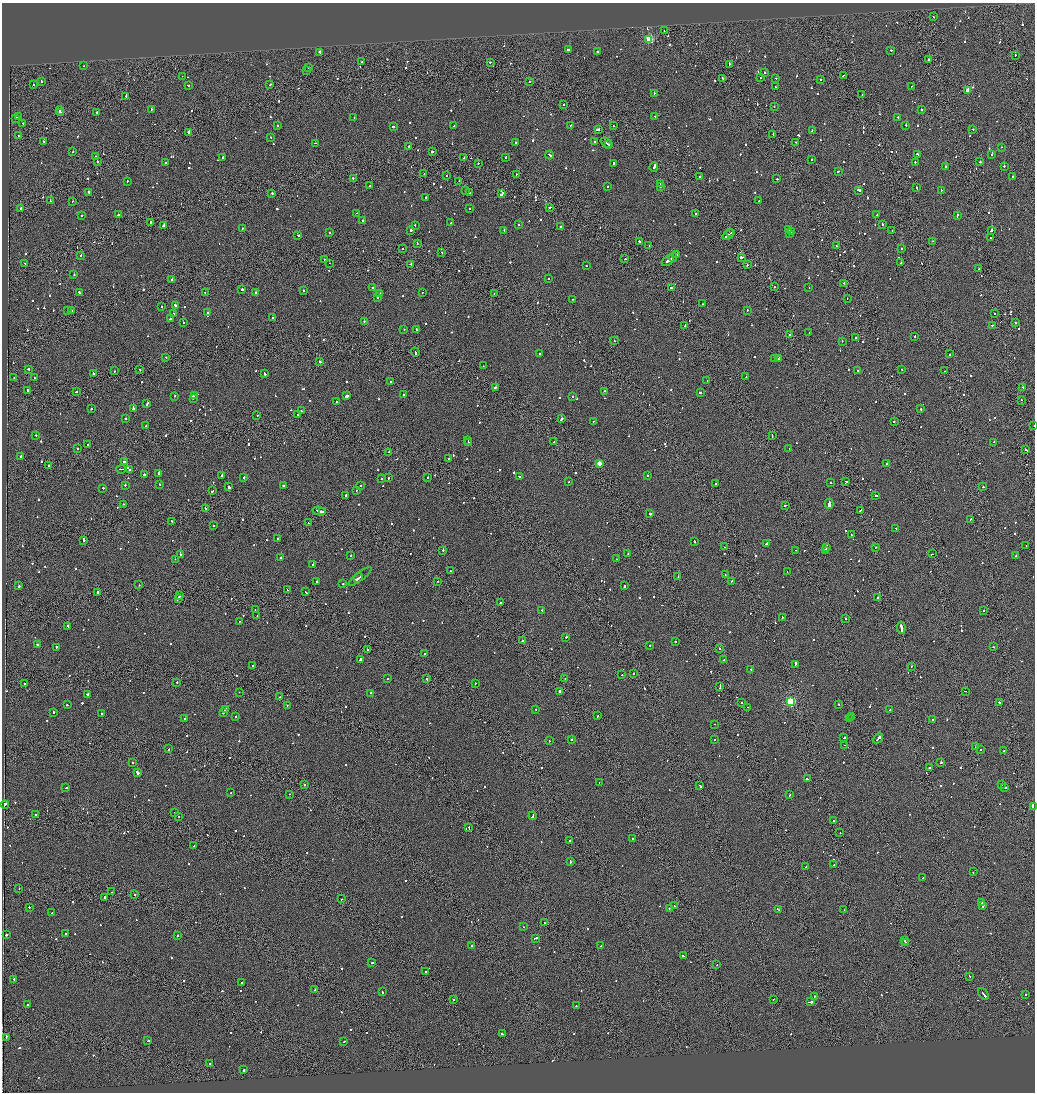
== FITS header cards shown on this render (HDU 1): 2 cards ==
NAXIS1  =                 2065
NAXIS2  =                 2180

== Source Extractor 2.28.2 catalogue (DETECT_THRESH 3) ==
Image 2065 x 2180 px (HDU 1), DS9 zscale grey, zoomed out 1/2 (1 PNG px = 2 x 2 image px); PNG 1037 x 1094 px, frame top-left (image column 1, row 2179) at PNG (2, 3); each listed source drawn as its Kron ellipse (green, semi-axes under 4 px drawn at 4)
Background -0.0977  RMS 0.066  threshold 0.197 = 3 sigma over >= 5 px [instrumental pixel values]
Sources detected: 1168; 55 cannot appear on this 1/2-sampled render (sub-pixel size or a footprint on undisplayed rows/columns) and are neither listed nor drawn; of the other 1113, the 500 brightest by FLUX_AUTO listed and drawn (613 fainter detections omitted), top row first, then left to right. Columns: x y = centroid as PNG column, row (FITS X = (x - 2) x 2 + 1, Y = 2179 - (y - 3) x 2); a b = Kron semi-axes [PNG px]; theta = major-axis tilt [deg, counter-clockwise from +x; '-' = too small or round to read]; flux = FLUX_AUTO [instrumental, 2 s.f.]
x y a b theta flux
933 17 2 2 - 370
664 31 2 2 - 120
649 39 3 3 - 840
569 50 4 1 - 390
891 50 2 2 - 92
320 52 2 2 - 400
597 52 2 2 - 200
1015 55 2 2 - 110
929 60 3 2 - 910
362 62 2 1 - 80
490 62 2 2 - 88
729 64 2 1 - 190
84 66 2 2 - 85
308 67 3 2 - 360
307 70 2 1 - 240
764 73 2 1 - 90
844 75 3 2 - 190
182 76 2 1 - 83
723 78 3 2 - 170
760 78 2 2 - 110
776 78 2 2 - 130
821 79 2 1 - 150
41 81 2 2 - 120
529 82 2 2 - 120
270 84 2 2 - 86
34 85 2 2 - 110
188 86 2 2 - 130
911 86 2 1 - 160
776 87 2 2 - 93
968 90 3 3 - 330
654 94 2 2 - 150
862 94 2 1 - 130
126 96 2 2 - 640
564 104 2 2 - 90
774 107 2 1 - 140
152 109 2 2 - 160
921 109 2 2 - 88
60 111 2 1 - 150
96 112 2 2 - 430
60 113 2 1 - 130
655 116 2 2 - 140
18 117 3 2 - 150
354 117 2 2 - 130
15 118 3 2 - 140
898 118 3 2 - 210
23 123 2 2 - 150
570 125 2 2 - 98
906 125 2 2 - 170
277 126 2 2 - 93
393 126 2 2 - 280
454 126 2 2 - 150
614 126 2 2 - 100
973 129 2 2 - 87
598 130 2 2 - 580
812 130 2 2 - 210
189 132 2 2 - 2100
773 134 2 2 - 120
18 136 2 2 - 130
271 137 2 2 - 89
595 141 2 2 - 2000
43 142 2 2 - 140
516 142 2 2 - 150
796 142 2 2 - 120
315 143 2 2 - 99
606 143 6 2 -40 390
609 144 3 2 - 370
409 147 2 2 - 96
1001 147 2 2 - 91
73 152 2 2 - 130
432 152 2 2 - 440
992 154 2 2 - 180
550 155 4 2 - 280
918 155 4 2 - 450
96 156 2 2 - 130
223 157 3 2 - 250
506 157 2 2 - 90
464 158 2 2 - 93
812 159 2 1 - 210
97 162 2 2 - 580
915 162 2 2 - 95
980 162 2 2 - 150
166 163 2 2 - 130
478 163 2 1 - 430
614 163 2 2 - 210
945 166 2 2 - 300
1004 166 2 2 - 130
654 167 4 2 - 450
838 171 3 2 - 220
424 174 2 1 - 110
516 175 2 1 - 130
446 176 2 2 - 84
699 176 2 2 - 140
1013 177 2 2 - 170
353 178 3 2 - 170
777 179 2 1 - 470
128 181 2 2 - 86
459 181 2 1 - 120
660 184 2 1 - 130
370 186 2 2 - 84
660 186 3 2 - 190
608 187 2 2 - 110
916 188 3 2 - 100
466 190 2 2 - 230
859 190 3 2 - 250
941 190 2 2 - 86
88 192 3 2 - 130
470 192 2 1 - 89
272 193 2 2 - 890
502 193 4 2 - 640
425 197 2 2 - 130
51 201 2 2 - 94
759 201 2 2 - 120
72 202 2 1 - 340
469 208 2 2 - 86
550 208 3 2 - 210
20 209 2 2 - 620
357 213 2 2 - 85
696 214 2 1 - 540
82 215 2 2 - 91
118 215 2 2 - 110
877 215 2 2 - 170
957 216 3 2 - 190
363 221 2 2 - 200
150 222 2 2 - 440
451 223 2 2 - 130
882 224 3 2 - 130
164 225 4 2 - 320
415 225 2 2 - 110
519 225 2 2 - 92
561 226 2 2 - 210
242 228 2 2 - 86
411 230 2 2 - 340
504 230 2 2 - 95
789 230 2 2 - 130
991 230 2 2 - 290
892 231 3 2 - 200
330 232 2 2 - 84
791 232 2 2 - 170
731 233 2 1 - 440
789 233 2 2 - 110
298 235 2 2 - 190
728 235 7 2 36 570
990 238 2 2 - 98
932 241 2 2 - 110
640 242 3 2 - 260
417 243 2 2 - 110
649 245 2 2 - 110
836 246 2 1 - 170
402 248 2 2 - 100
902 249 2 2 - 180
442 252 2 2 - 84
676 255 4 2 - 260
81 256 2 2 - 100
673 257 4 1 - 290
741 257 3 2 - 320
625 259 2 2 - 83
324 260 2 2 - 150
668 261 7 2 36 370
25 263 2 2 - 200
329 263 2 1 - 99
901 263 3 2 - 340
411 264 3 2 - 150
747 265 2 2 - 250
586 266 2 1 - 140
979 269 2 2 - 110
74 275 2 2 - 780
172 279 2 2 - 160
548 279 2 2 - 130
843 283 2 1 - 160
372 287 2 2 - 440
774 287 2 1 - 140
809 287 2 2 - 100
671 288 2 2 - 130
242 289 2 2 - 500
304 290 2 2 - 170
79 292 2 2 - 110
205 292 2 1 - 91
256 293 2 2 - 240
422 293 2 1 - 86
380 294 2 2 - 88
494 294 2 1 - 140
378 297 2 2 - 83
847 298 2 2 - 140
573 299 2 1 - 160
702 304 2 2 - 200
175 306 3 2 - 200
162 307 2 2 - 130
747 310 2 2 - 120
68 311 2 2 - 330
71 311 2 2 - 190
174 313 3 2 - 300
207 313 2 1 - 120
994 313 2 1 - 85
273 318 2 1 - 200
170 319 2 2 - 100
364 322 3 2 - 170
183 323 2 2 - 87
1015 323 2 2 - 150
685 325 3 1 - 1200
992 325 2 1 - 93
416 329 3 2 - 350
404 330 2 2 - 87
809 333 2 2 - 90
790 334 2 1 - 930
915 336 3 2 - 140
855 337 2 2 - 85
614 341 2 2 - 100
842 341 2 2 - 88
415 352 4 2 - 400
540 354 3 2 - 110
950 354 2 2 - 180
166 357 2 1 - 110
775 358 2 2 - 190
778 359 2 2 - 160
320 362 2 2 - 220
483 366 2 2 - 97
28 369 2 2 - 180
140 369 2 2 - 130
902 369 2 1 - 150
858 370 2 2 - 88
114 371 2 2 - 110
945 371 2 1 - 260
93 373 3 2 - 220
264 373 3 2 - 330
746 376 2 1 - 110
14 377 2 2 - 140
34 377 2 2 - 98
707 381 2 1 - 110
390 382 2 2 - 230
1022 387 2 2 - 240
495 388 3 2 - 690
28 390 2 2 - 350
604 391 3 2 - 150
76 392 2 2 - 110
700 392 2 2 - 360
194 395 3 2 - 330
403 395 2 2 - 95
174 396 2 2 - 230
347 396 3 2 - 360
572 397 2 2 - 110
193 399 2 2 - 240
1022 400 2 1 - 110
337 401 2 2 - 110
147 403 3 2 - 490
91 408 2 2 - 110
133 408 3 2 - 810
921 409 2 2 - 120
301 411 2 1 - 86
257 415 2 2 - 180
298 415 2 2 - 310
125 419 2 2 - 130
561 419 3 2 - 210
593 421 2 2 - 100
894 422 2 2 - 410
146 426 2 2 - 100
1034 426 2 1 - 120
36 435 2 2 - 96
772 436 3 1 - 190
468 440 2 2 - 270
554 442 2 2 - 100
994 442 2 2 - 160
468 443 2 2 - 170
87 445 2 2 - 81
789 448 2 2 - 95
77 449 2 2 - 230
1026 450 3 2 - 260
389 452 2 1 - 83
21 457 2 2 - 320
449 459 2 2 - 200
125 462 2 2 - 2200
599 463 3 2 - 210
887 464 2 2 - 88
48 466 2 2 - 290
121 469 5 1 - 120
130 470 2 2 - 120
144 474 2 2 - 1200
159 474 3 2 - 660
222 476 2 2 - 820
647 476 2 2 - 87
244 477 2 2 - 230
388 477 2 2 - 400
428 477 2 1 - 94
519 477 3 2 - 130
381 479 2 1 - 85
846 481 2 2 - 100
569 482 2 2 - 130
830 482 2 2 - 850
160 484 2 2 - 120
716 484 2 1 - 2000
125 485 2 2 - 130
361 485 2 2 - 92
284 486 3 2 - 240
229 487 4 2 - 340
983 487 2 2 - 120
103 488 2 2 - 110
356 490 2 2 - 81
212 491 3 2 - 190
346 495 2 2 - 270
876 495 2 1 - 140
124 504 2 2 - 150
829 504 5 2 - 8300
785 505 3 2 - 140
205 508 2 2 - 110
860 510 2 1 - 450
319 511 6 2 -13 520
323 512 2 2 - 150
650 514 2 2 - 1800
970 519 2 2 - 100
172 521 4 2 - 310
308 523 3 1 - 210
213 526 2 2 - 88
896 528 2 1 - 110
851 534 2 2 - 88
278 539 2 2 - 210
84 540 3 2 - 670
695 541 2 2 - 130
767 544 4 2 - 730
1026 545 2 2 - 80
724 547 2 2 - 94
875 547 2 2 - 120
827 548 2 2 - 210
443 550 2 2 - 160
796 550 2 1 - 100
826 550 2 2 - 150
628 553 2 2 - 99
932 554 4 2 - 210
180 555 2 2 - 950
1016 555 2 2 - 190
350 556 2 2 - 120
281 557 2 2 - 170
175 559 2 2 - 85
616 559 3 2 - 160
313 565 2 2 - 200
450 571 2 2 - 110
787 572 2 2 - 120
725 575 2 2 - 100
360 576 14 2 38 290
678 577 2 1 - 460
358 578 5 2 - 330
316 581 2 2 - 190
438 581 2 2 - 94
732 581 2 2 - 99
343 584 2 2 - 120
139 585 2 2 - 99
19 586 2 2 - 320
624 586 2 2 - 160
287 590 2 2 - 94
97 592 2 2 - 210
305 592 3 2 - 150
179 596 3 2 - 170
878 598 2 2 - 250
178 599 3 1 - 180
500 603 3 2 - 170
255 610 3 1 - 200
542 610 2 2 - 86
983 611 2 2 - 99
257 616 2 2 - 86
782 617 2 2 - 110
845 618 2 2 - 350
240 621 2 2 - 130
68 626 3 2 - 750
901 628 6 2 -82 750
566 637 2 2 - 220
522 641 2 2 - 3500
675 641 2 2 - 81
37 645 2 2 - 120
650 645 2 2 - 150
56 647 2 2 - 140
993 647 2 2 - 180
368 649 2 2 - 120
720 649 2 2 - 170
425 653 2 1 - 100
360 659 3 2 - 180
724 660 2 1 - 92
795 664 4 2 - 440
253 665 2 2 - 180
911 666 2 2 - 110
751 669 2 2 - 170
634 673 2 2 - 130
622 675 2 1 - 100
565 678 2 1 - 110
387 679 2 2 - 84
427 679 2 1 - 300
177 682 2 2 - 110
24 683 2 1 - 420
475 683 2 2 - 180
720 687 3 1 - 390
560 691 4 2 - 390
965 691 2 1 - 170
239 692 2 1 - 130
370 693 2 2 - 91
88 694 2 2 - 210
280 697 2 1 - 81
741 702 2 2 - 100
790 702 3 3 - 1200
999 702 2 2 - 180
839 704 2 2 - 110
67 705 2 2 - 140
287 705 2 2 - 93
747 707 2 1 - 120
225 709 3 2 - 130
536 709 2 2 - 85
890 710 2 1 - 97
53 712 2 2 - 99
223 713 2 2 - 120
102 714 2 2 - 170
598 716 2 2 - 100
851 716 2 2 - 180
235 717 2 2 - 85
185 719 2 2 - 93
850 719 2 2 - 180
932 720 2 2 - 89
715 724 2 1 - 89
844 738 2 2 - 150
878 738 6 2 41 1700
571 740 2 2 - 540
715 740 2 2 - 87
549 741 2 2 - 230
845 745 3 2 - 99
976 747 2 2 - 85
169 749 3 1 - 120
980 750 2 2 - 110
1004 751 3 2 - 85
133 762 2 2 - 340
941 762 3 1 - 3500
929 768 2 2 - 110
137 772 3 2 - 1600
807 779 2 2 - 160
599 782 2 1 - 120
304 784 2 2 - 81
1002 784 2 2 - 910
700 786 3 2 - 340
1005 787 3 2 - 180
66 788 2 2 - 120
231 793 2 2 - 80
289 794 2 1 - 120
790 795 2 2 - 140
5 805 4 2 - 270
1033 806 3 2 - 120
175 813 2 2 - 780
36 814 2 2 - 140
178 816 2 1 - 90
533 816 4 2 - 230
833 820 2 2 - 110
469 828 3 2 - 150
840 832 2 2 - 110
632 838 2 2 - 110
570 841 2 2 - 84
194 846 2 2 - 110
570 861 3 2 - 180
834 865 2 2 - 83
806 867 2 2 - 140
973 872 2 2 - 89
922 878 2 1 - 490
19 889 2 1 - 110
111 892 2 2 - 90
135 895 2 1 - 420
105 897 2 1 - 460
341 899 2 1 - 100
982 902 3 2 - 200
982 905 3 2 - 250
674 906 2 2 - 120
29 907 2 2 - 120
669 909 2 2 - 120
779 910 2 2 - 110
844 910 2 2 - 85
52 913 2 2 - 94
545 923 2 2 - 100
523 927 2 1 - 170
66 934 2 2 - 87
6 935 2 2 - 500
177 936 2 2 - 150
536 938 4 2 - 270
904 940 2 1 - 110
906 943 2 2 - 110
472 945 2 2 - 94
601 946 2 2 - 95
683 956 2 2 - 150
372 963 2 2 - 480
717 965 2 2 - 99
425 972 2 1 - 160
970 976 3 2 - 140
14 979 2 2 - 130
242 983 2 2 - 130
315 990 2 2 - 130
382 992 2 2 - 88
983 994 7 2 -54 530
1025 994 2 2 - 490
815 996 2 2 - 270
773 999 2 1 - 150
454 1000 2 2 - 110
810 1002 4 2 - 310
27 1005 2 2 - 290
576 1006 2 2 - 170
502 1034 3 2 - 150
6 1037 3 2 - 190
148 1041 2 2 - 98
344 1041 2 2 - 150
210 1064 2 2 - 120
244 1070 3 2 - 180
At the frame edge (FLAGS 8, measured only in part): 2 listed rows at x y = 1034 426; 1033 806
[613 fainter detections neither listed nor drawn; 55 sub-pixel or undisplayed-footprint detections neither listed nor drawn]